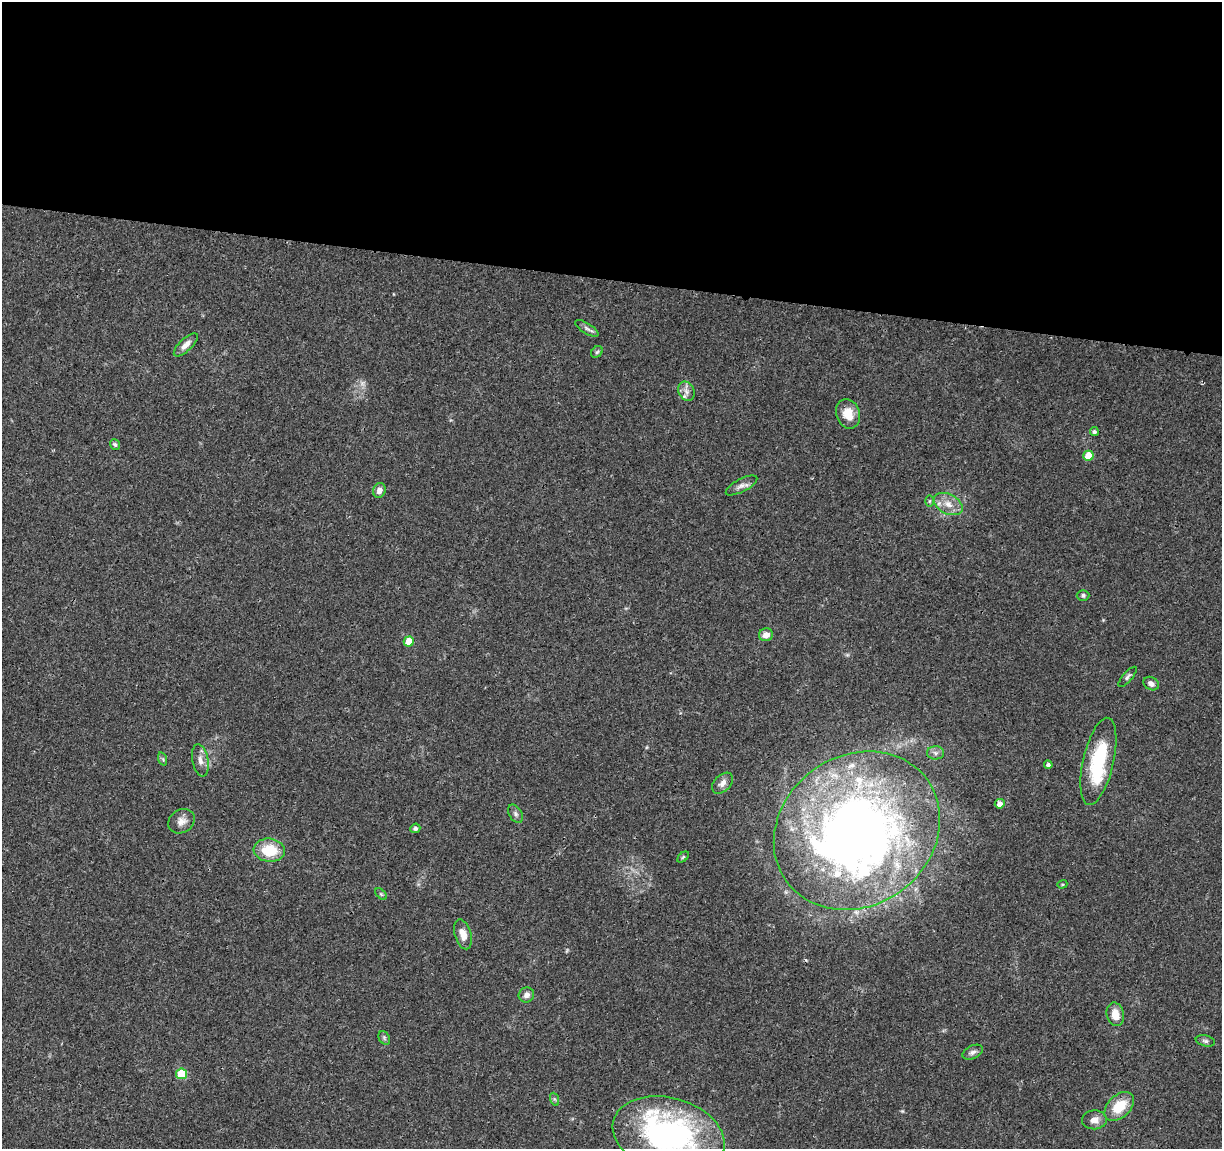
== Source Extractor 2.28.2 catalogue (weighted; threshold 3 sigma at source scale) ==
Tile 3 of 4 x 4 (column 3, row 1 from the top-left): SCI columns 2447-3666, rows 3671-4817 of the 4906 x 5106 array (HDU 1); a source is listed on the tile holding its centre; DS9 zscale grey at full resolution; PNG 1224 x 1151 px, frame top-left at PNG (2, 2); each listed source drawn as its Kron ellipse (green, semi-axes under 4 px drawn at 4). Shown black and unused: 24% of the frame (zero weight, under 3 of 4 exposures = <1% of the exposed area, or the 3 px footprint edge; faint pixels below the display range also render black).
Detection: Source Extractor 2.28.2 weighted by HDU 2 'WHT'; one run over the whole footprint, this tile lists its part. Background 0.0368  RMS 0.0035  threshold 0.0156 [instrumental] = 3 sigma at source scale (4.5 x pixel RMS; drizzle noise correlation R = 1.50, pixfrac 1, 0.0396/0.0396 arcsec/px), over >= 5 px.
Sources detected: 51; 1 too faint to see at this stretch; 4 inside a brighter object's white glare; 1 cosmic-ray / hot-pixel residue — neither listed nor drawn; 2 inside a brighter listed object's ellipse — not listed separately; the other 43 listed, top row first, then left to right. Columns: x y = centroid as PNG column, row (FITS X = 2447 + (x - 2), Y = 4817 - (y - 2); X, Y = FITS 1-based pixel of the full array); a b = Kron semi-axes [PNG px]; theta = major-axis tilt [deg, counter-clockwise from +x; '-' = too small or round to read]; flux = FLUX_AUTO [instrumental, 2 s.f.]
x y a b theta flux
587 328 13 5 -32 1.1
186 345 15 6 44 2.4
597 352 6 5 - 0.62
686 391 10 8 -66 1.7
848 414 15 11 -70 5.4
1094 432 4 4 - 0.76
115 444 5 4 - 0.59
1088 456 5 5 - 8.3
741 485 17 6 28 1.9
379 490 7 6 - 2.1
929 501 6 4 89 0.45
948 504 15 9 -28 3.8
1083 595 6 5 - 0.73
766 635 7 6 - 2.8
409 641 5 5 - 8.3
1128 677 12 4 49 0.98
1151 684 8 6 -30 1.6
935 753 8 6 -2 1.3
163 759 7 4 -71 0.54
200 760 16 8 -79 2.4
1098 761 45 15 77 24
1048 765 4 4 - 0.99
722 783 12 8 45 2
1000 804 5 4 - 2.8
515 814 10 6 -60 1
181 821 14 11 31 2.6
415 828 5 4 - 0.91
857 831 87 75 36 320
269 850 16 11 -7 10
683 857 6 4 44 0.5
1062 884 5 4 - 0.39
381 894 7 4 -45 0.48
463 934 15 8 -73 3.5
526 995 8 7 - 1.6
1115 1014 12 8 -77 4.5
384 1038 7 5 -60 0.68
1205 1041 10 5 -12 0.88
973 1052 11 6 27 1.3
181 1074 5 5 - 15
554 1099 6 4 -70 0.52
1119 1106 17 11 44 9
1094 1120 12 9 2 2.7
669 1135 57 37 -15 100
Isophote crosses this tile's border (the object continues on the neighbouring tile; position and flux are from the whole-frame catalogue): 1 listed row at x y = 669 1135